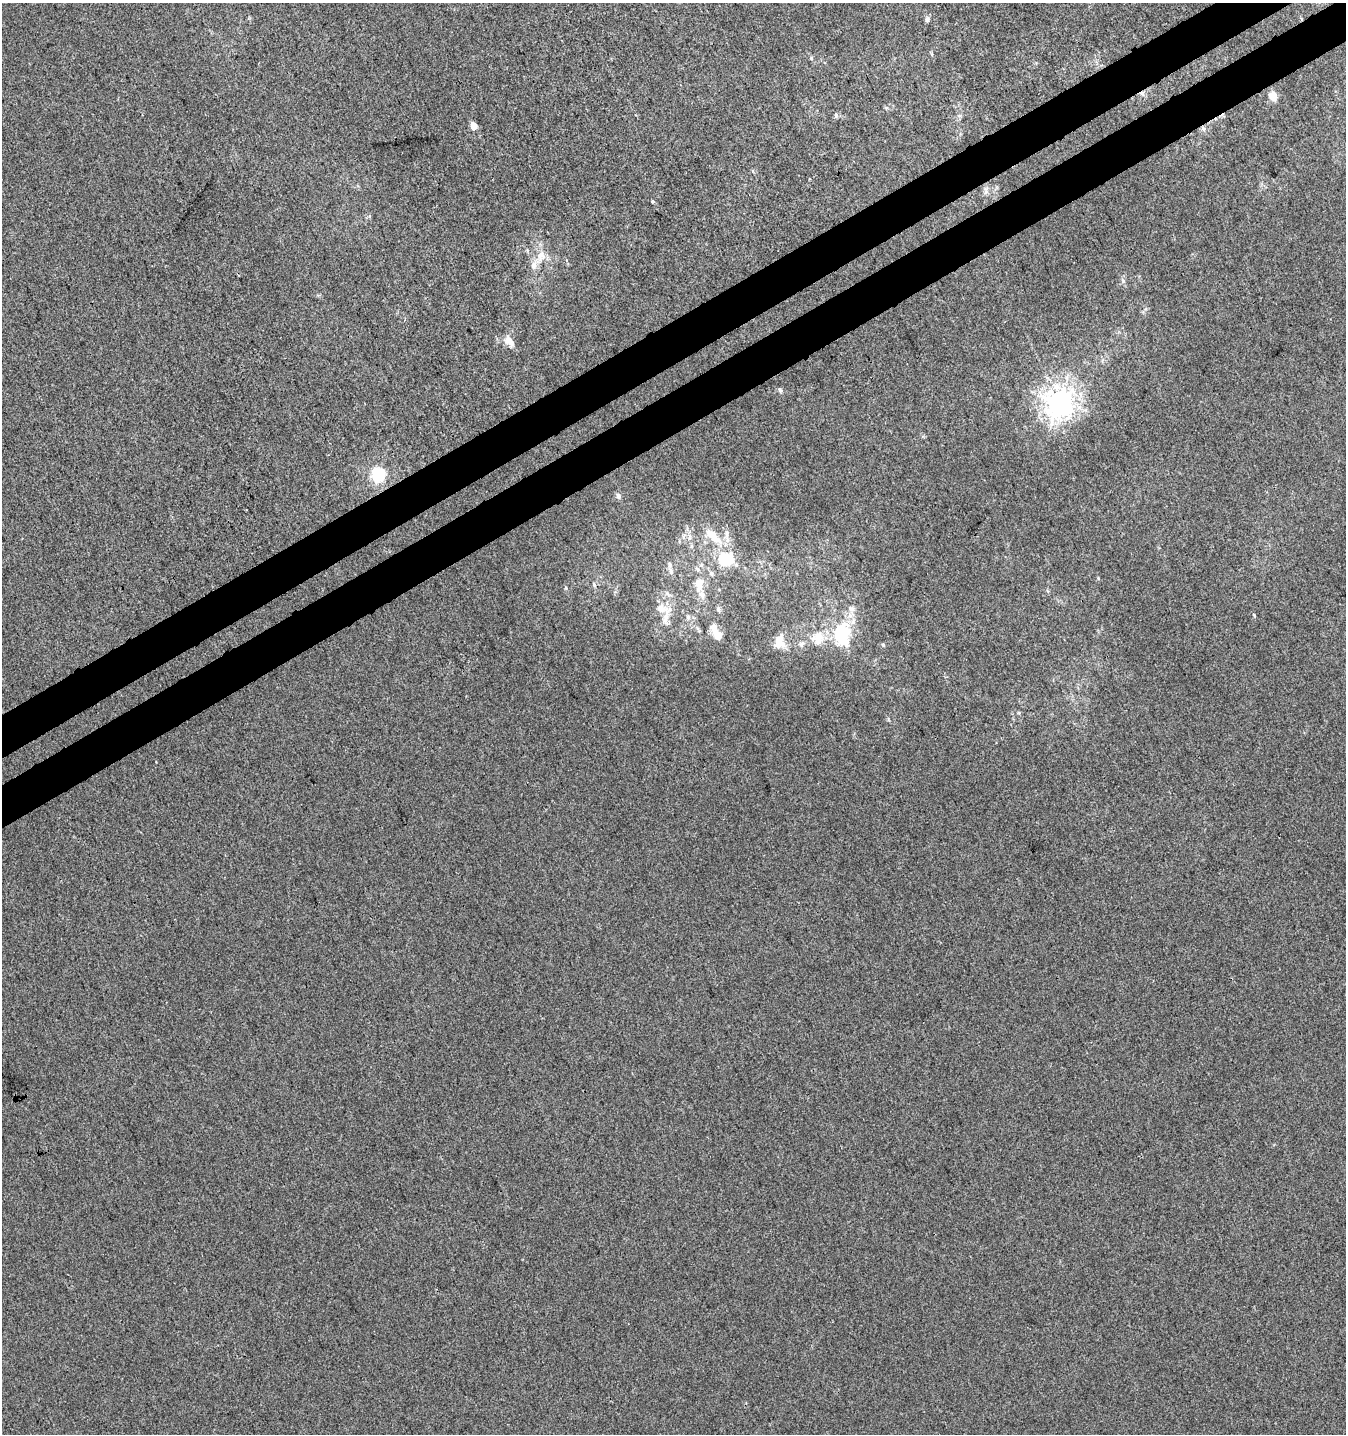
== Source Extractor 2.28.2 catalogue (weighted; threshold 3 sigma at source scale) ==
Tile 10 of 4 x 4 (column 2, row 3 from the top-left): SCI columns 1535-2878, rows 1485-2916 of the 5696 x 5835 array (HDU 1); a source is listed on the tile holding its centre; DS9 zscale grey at full resolution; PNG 1348 x 1436 px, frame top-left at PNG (2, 3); no overlay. Shown black and unused: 6% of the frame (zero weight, under 3 of 4 exposures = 5% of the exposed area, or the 3 px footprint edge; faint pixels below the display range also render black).
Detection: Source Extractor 2.28.2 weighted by HDU 2 'WHT'; one run over the whole footprint, this tile lists its part. Background -4.85e-06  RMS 0.0049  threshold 0.0221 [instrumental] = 3 sigma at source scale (4.5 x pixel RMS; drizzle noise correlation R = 1.50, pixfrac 1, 0.0396/0.0396 arcsec/px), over >= 5 px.
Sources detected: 37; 1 cosmic-ray / hot-pixel residue — not listed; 5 inside a brighter listed object's ellipse — not listed separately; the other 31 listed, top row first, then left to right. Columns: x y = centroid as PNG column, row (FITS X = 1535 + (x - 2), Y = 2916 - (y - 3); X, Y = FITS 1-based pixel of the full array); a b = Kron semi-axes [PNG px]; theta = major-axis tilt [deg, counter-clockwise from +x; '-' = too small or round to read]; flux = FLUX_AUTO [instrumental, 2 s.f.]
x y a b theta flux
927 19 8 5 73 1.2
811 58 5 4 - 0.54
1273 96 8 7 - 6.3
836 115 6 4 -89 0.77
473 126 5 4 - 7.8
1203 128 7 6 - 1.6
652 202 4 3 - 1.2
541 256 18 11 75 6.6
1123 281 8 5 -54 1.2
509 341 16 9 -49 4.2
780 390 6 5 - 0.9
1059 402 9 8 - 390
378 474 6 6 - 83
618 496 8 6 -68 1.6
727 534 12 4 -90 2
714 537 26 12 -50 9.7
725 560 16 15 - 17
671 571 10 6 -75 1.9
711 574 7 5 -69 1
594 584 7 5 -70 0.93
699 584 20 12 88 7.5
566 588 6 3 -72 0.56
662 609 21 11 -19 6.2
718 609 7 5 -90 1.1
688 617 6 6 - 1.2
841 634 31 20 87 29
717 635 14 8 -54 5.7
818 638 16 16 - 8.8
779 641 17 12 84 6.5
801 644 9 6 20 1.5
883 645 6 3 -46 0.58
Overlapping masked pixels (flux is a lower limit): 1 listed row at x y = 1203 128
Unlisted compact peaks at least as high as the median listed source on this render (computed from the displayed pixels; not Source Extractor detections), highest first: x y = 1254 615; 1098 578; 888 719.